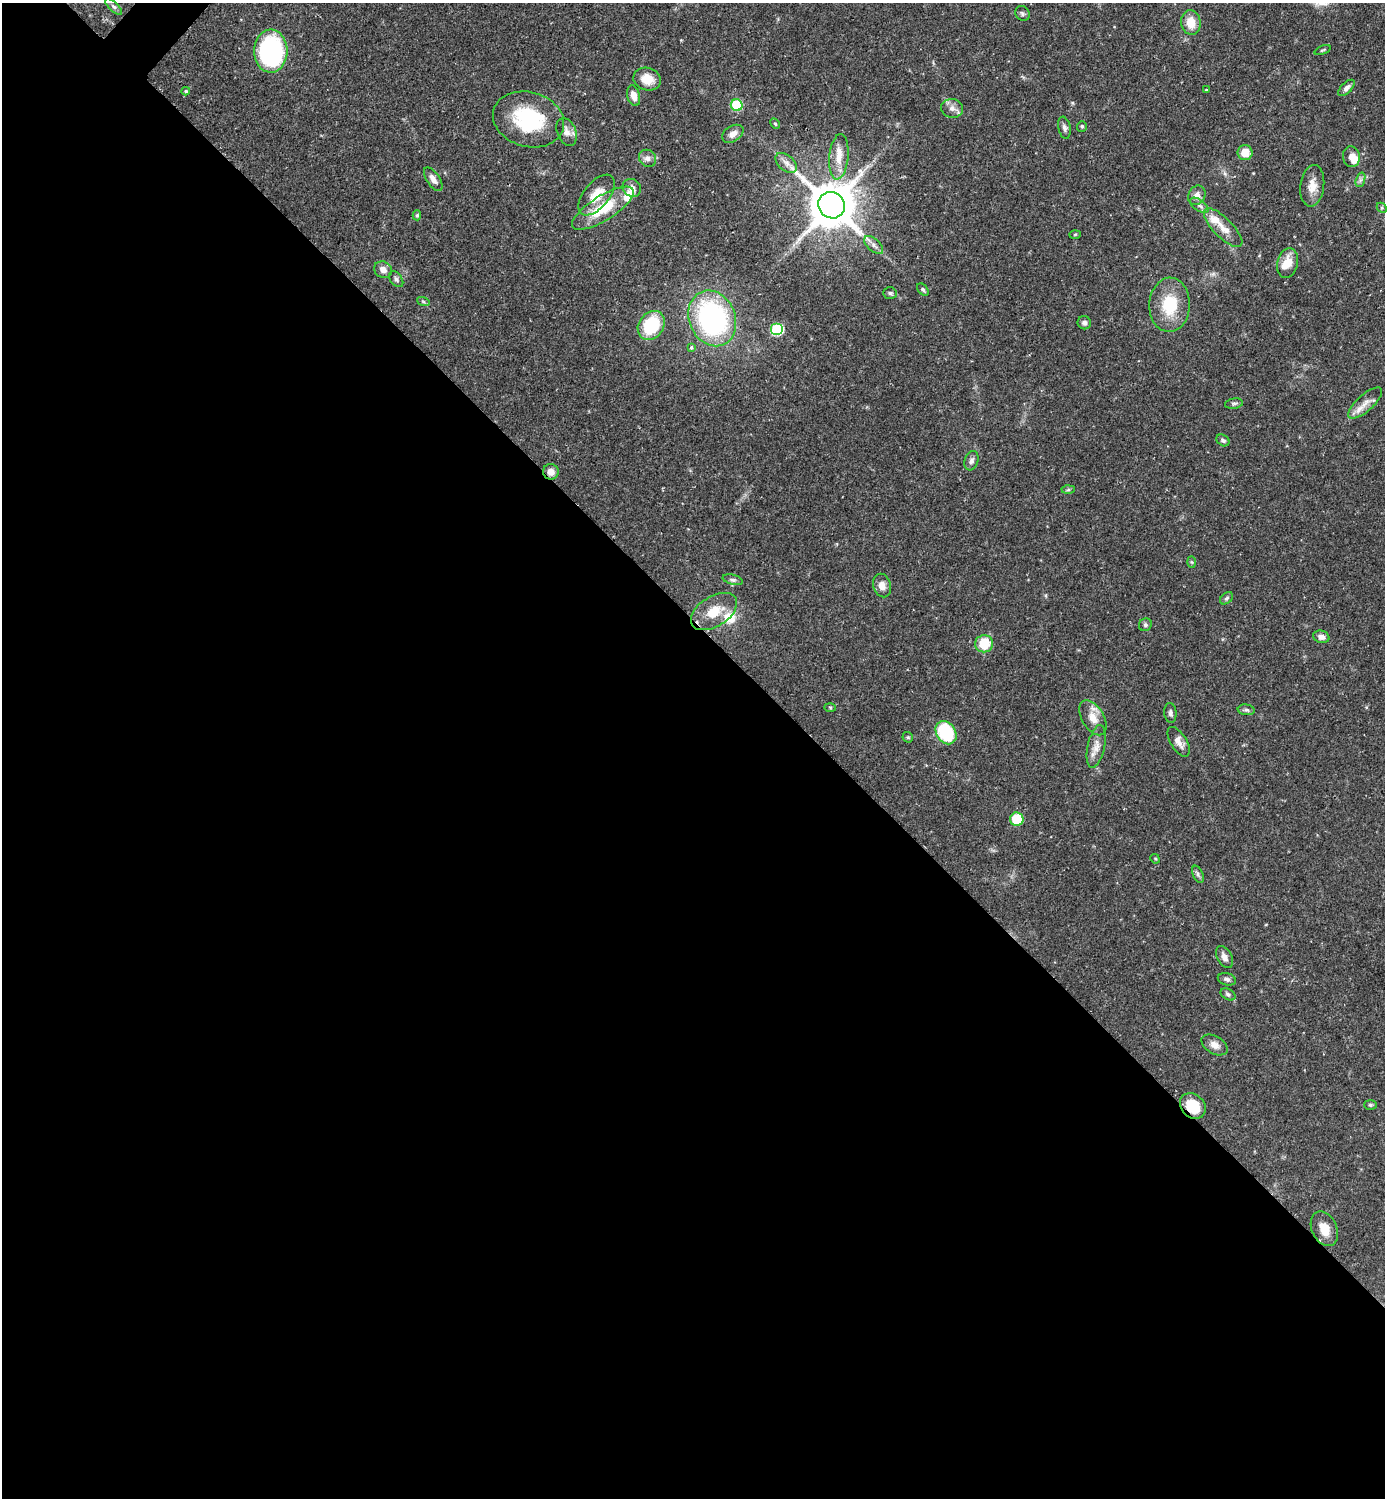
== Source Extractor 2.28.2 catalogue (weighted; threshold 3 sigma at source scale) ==
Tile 14 of 4 x 4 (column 2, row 4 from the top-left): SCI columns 1538-2920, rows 1-1496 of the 5983 x 5982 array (HDU 1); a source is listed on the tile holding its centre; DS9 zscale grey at full resolution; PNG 1387 x 1500 px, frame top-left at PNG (2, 3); each listed source drawn as its Kron ellipse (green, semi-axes under 4 px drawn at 4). Shown black and unused: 59% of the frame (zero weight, under 2 of 3 exposures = <1% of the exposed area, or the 3 px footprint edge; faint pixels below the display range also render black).
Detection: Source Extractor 2.28.2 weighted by HDU 2 'WHT'; one run over the whole footprint, this tile lists its part. Background 0.0719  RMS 0.0042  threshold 0.0191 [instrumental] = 3 sigma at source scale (4.5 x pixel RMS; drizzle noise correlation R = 1.50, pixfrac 1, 0.05/0.05 arcsec/px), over >= 5 px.
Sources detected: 89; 2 cosmic-ray / hot-pixel residue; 1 long thin detection or spike segment (spike, bleed or trail) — neither listed nor drawn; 5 inside a brighter listed object's ellipse — not listed separately; the other 81 listed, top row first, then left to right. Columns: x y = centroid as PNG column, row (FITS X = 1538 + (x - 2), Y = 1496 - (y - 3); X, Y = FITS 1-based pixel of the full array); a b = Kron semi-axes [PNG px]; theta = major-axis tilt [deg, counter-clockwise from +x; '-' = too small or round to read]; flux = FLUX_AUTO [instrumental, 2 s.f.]
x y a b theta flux
114 7 11 4 -44 1
1022 13 8 6 -49 1
1191 23 12 9 -82 7.3
1322 50 8 3 22 0.56
271 51 21 16 90 68
647 79 14 11 -18 6.1
1346 88 10 5 45 1.5
1206 90 3 3 - 0.78
186 91 4 3 - 0.57
634 96 11 6 -76 3.7
737 105 6 5 - 26
952 108 11 9 -10 2.6
529 119 36 27 -16 31
775 124 5 4 - 0.61
1082 126 5 5 - 0.76
1064 128 11 6 -79 1.6
567 132 14 9 -69 3
733 134 12 7 32 2.7
1245 153 7 7 - 5.8
839 157 23 9 85 6.4
1351 157 10 8 -81 3.2
647 158 9 8 - 1.9
786 163 12 7 -41 2.7
433 179 13 6 -56 2.6
1360 180 7 4 71 1.1
1312 186 21 12 83 5.3
632 188 10 8 -39 2.4
596 195 24 12 51 8.3
1197 195 10 8 61 2.8
831 205 13 12 - 1900
1199 205 10 5 -37 1.5
603 208 35 12 32 16
1382 208 5 4 - 0.55
417 215 5 4 - 0.68
1223 228 25 9 -45 5.5
1075 234 6 4 2 0.46
874 245 11 6 -41 1.9
1288 263 15 10 79 5.7
383 270 9 8 - 2.8
396 279 9 5 -53 1.1
923 290 7 4 -49 0.81
890 293 7 5 -2 0.78
423 301 6 4 -20 0.64
1170 305 27 20 87 17
712 318 29 23 -67 82
1084 323 7 6 - 1.3
651 325 15 12 53 25
777 329 6 6 - 35
691 348 3 3 - 1.4
1365 403 21 8 42 4
1234 404 9 5 9 0.88
1223 440 7 5 -34 1.1
971 461 10 6 70 1.6
551 472 8 7 - 3.3
1068 490 6 4 2 0.66
1192 562 6 4 -88 0.51
733 580 10 5 -14 1.2
882 585 12 9 -74 3.2
1226 598 7 5 40 0.81
714 611 25 15 32 10
1145 625 7 6 - 1
1321 637 8 6 -16 2.2
984 644 9 8 - 12
830 707 6 4 -2 0.48
1246 710 8 5 -7 0.99
1170 713 10 6 -84 1.2
1093 718 19 11 -59 5.4
946 733 12 9 -56 26
908 737 5 5 - 0.6
1179 742 17 8 -58 3.3
1096 746 22 8 78 4.2
1017 819 6 6 - 14
1155 859 5 4 - 0.52
1198 874 9 5 -66 1.1
1224 957 12 7 -61 2.4
1227 979 9 6 -16 1.2
1228 994 8 5 -31 0.92
1215 1045 14 9 -31 3
1370 1105 6 5 - 0.66
1193 1106 14 11 -45 12
1324 1229 18 12 -65 6.9
Overlapping masked pixels (flux is a lower limit): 2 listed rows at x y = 551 472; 1193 1106